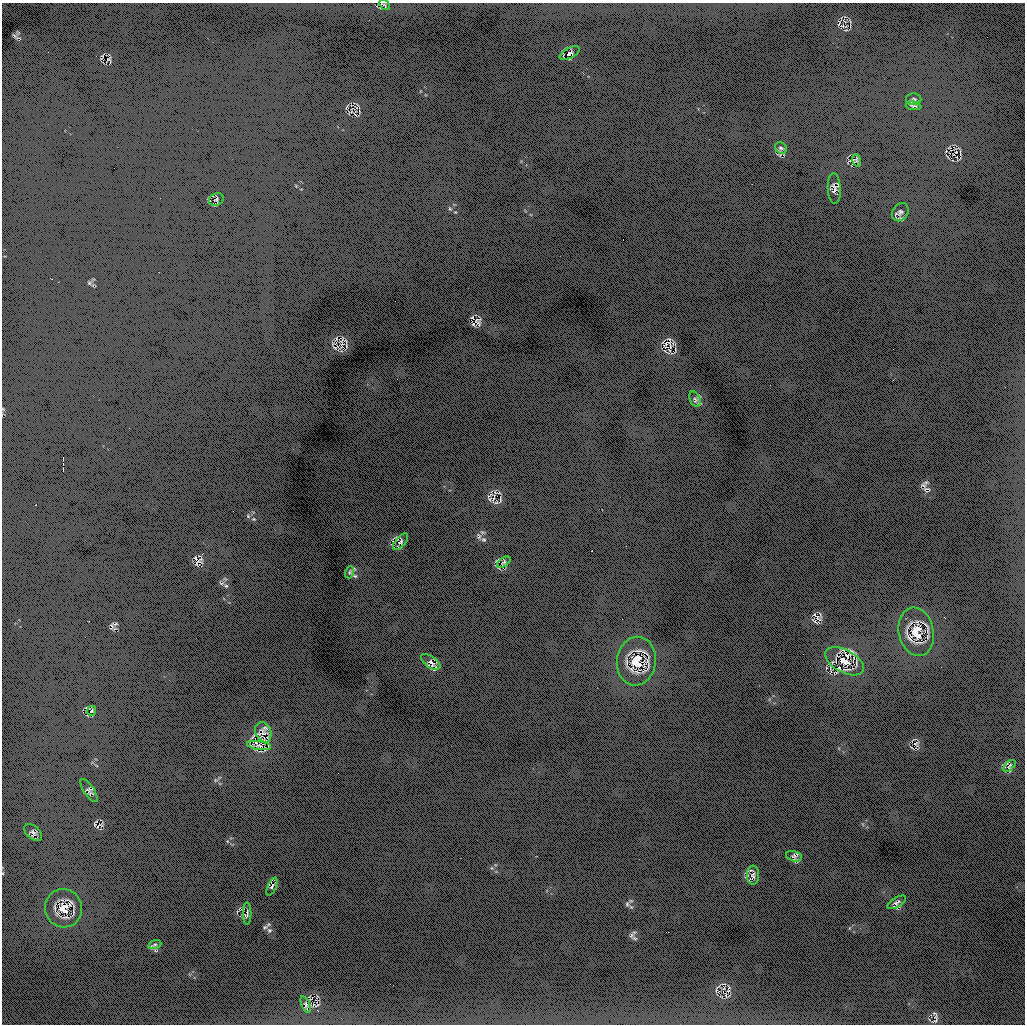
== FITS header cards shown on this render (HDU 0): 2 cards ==
NAXIS1  =                 1023
NAXIS2  =                 1022

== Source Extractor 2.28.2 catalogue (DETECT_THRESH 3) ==
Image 1023 x 1022 px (HDU 0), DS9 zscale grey, 1 PNG px = 1 image px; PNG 1027 x 1026 px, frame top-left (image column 1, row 1022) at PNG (2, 3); each listed source drawn as its Kron ellipse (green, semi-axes under 4 px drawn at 4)
Background 520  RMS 230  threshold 695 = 3 sigma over >= 5 px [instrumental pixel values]
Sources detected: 31; all 31 listed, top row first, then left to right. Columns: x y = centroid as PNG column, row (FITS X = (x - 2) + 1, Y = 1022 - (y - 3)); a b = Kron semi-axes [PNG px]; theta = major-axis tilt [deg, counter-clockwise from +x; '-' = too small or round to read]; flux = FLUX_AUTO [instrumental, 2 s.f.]
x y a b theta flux
384 5 6 3 -46 21000
570 53 11 5 27 36000
914 99 7 5 0 30000
914 106 8 4 -6 22000
781 148 6 5 - 27000
856 160 6 4 -72 24000
834 188 15 6 -87 53000
216 200 8 6 27 34000
900 212 10 7 58 46000
695 399 8 5 -65 28000
401 542 10 5 49 38000
504 562 7 4 35 21000
350 572 6 4 71 19000
916 632 24 17 -78 240000
636 661 24 19 82 340000
844 661 21 11 -29 210000
431 662 11 5 -36 51000
91 711 5 3 - 15000
263 732 10 7 -67 74000
259 746 12 4 -7 54000
1009 766 7 3 42 22000
89 791 13 5 -57 42000
33 832 10 6 -41 45000
794 856 8 5 -14 38000
753 875 9 6 89 43000
272 887 10 3 66 29000
897 902 10 4 31 32000
63 908 19 18 - 230000
247 913 11 2 90 18000
155 944 6 4 19 24000
306 1004 9 3 -69 24000